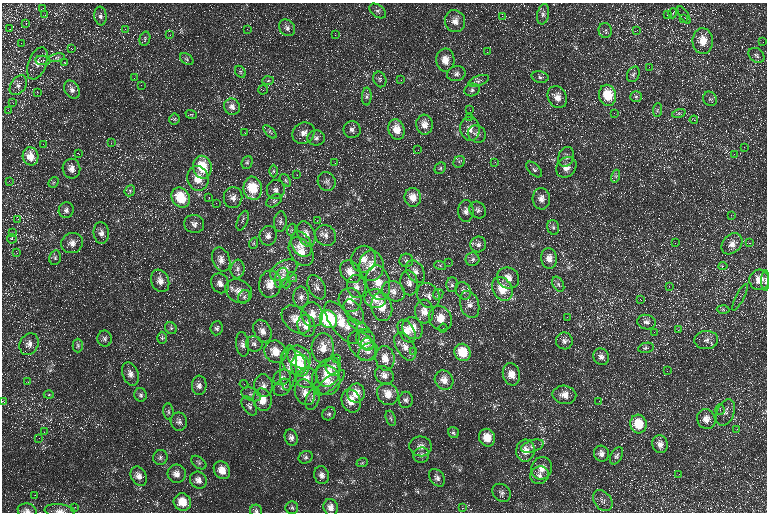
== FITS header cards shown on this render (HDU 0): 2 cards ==
NAXIS1  =                  765 / Axis length
NAXIS2  =                  510 / Axis length

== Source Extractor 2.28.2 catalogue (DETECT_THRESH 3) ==
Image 765 x 510 px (HDU 0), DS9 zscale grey, 1 PNG px = 1 image px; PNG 769 x 514 px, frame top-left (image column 1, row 510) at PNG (2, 3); each listed source drawn as its Kron ellipse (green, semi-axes under 4 px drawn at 4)
Background 26.4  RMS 11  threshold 31.7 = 3 sigma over >= 5 px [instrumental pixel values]
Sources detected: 299; all 299 listed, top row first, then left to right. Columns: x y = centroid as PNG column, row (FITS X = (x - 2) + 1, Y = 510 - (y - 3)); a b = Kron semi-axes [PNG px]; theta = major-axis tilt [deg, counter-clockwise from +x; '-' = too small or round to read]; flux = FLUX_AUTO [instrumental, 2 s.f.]
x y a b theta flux
43 8 3 2 - 880
378 11 9 6 -37 1900
673 13 5 3 - 600
543 14 10 6 80 2700
45 15 3 3 - 750
667 15 4 4 - 910
684 15 10 3 -57 1200
100 16 9 6 -83 2400
502 16 2 2 - 2500
683 19 3 2 - 3100
455 21 11 10 - 6000
26 24 3 3 - 1100
287 28 9 7 -50 2700
10 29 3 3 - 690
125 29 4 4 - 810
247 29 3 3 - 540
637 30 4 2 - 430
605 31 7 6 - 1500
170 35 2 2 - 360
335 35 3 3 - 580
145 39 7 5 74 1200
703 41 13 10 89 11000
763 42 2 2 - 340
21 43 2 2 - 1800
72 49 3 2 - 640
487 52 2 2 - 330
756 55 9 6 -39 2000
57 58 8 4 9 1500
187 59 7 5 -35 1300
43 60 7 4 -8 1800
445 60 11 9 -88 7900
37 63 17 9 69 5400
65 63 3 3 - 800
649 67 3 3 - 760
240 72 6 4 -60 1200
456 74 9 7 15 2600
633 74 8 6 62 1800
540 77 8 5 -12 1700
134 78 3 2 - 810
380 79 8 6 -68 1800
401 80 3 3 - 690
268 81 6 4 3 1100
478 81 11 5 20 2100
18 85 11 7 56 2900
141 85 2 2 - 330
72 90 9 7 -56 3500
263 90 5 4 - 1100
472 90 8 6 17 1900
37 92 3 3 - 380
608 95 10 8 -78 21000
367 96 9 5 89 1600
557 97 11 9 -61 6600
636 97 6 5 - 1400
710 99 7 6 - 1900
13 103 3 2 - 500
232 107 8 7 - 4000
8 110 3 2 - 1800
470 110 3 2 - 760
657 110 7 4 88 1100
614 113 2 2 - 3400
679 113 7 4 18 1300
191 114 6 3 -19 750
469 117 3 3 - 370
174 119 5 5 - 1200
694 120 4 3 - 660
424 125 10 8 -85 5800
470 129 12 10 -84 5900
352 130 8 8 - 2900
397 130 10 8 -73 10000
270 132 8 4 -45 1400
245 133 2 2 - 370
304 133 11 10 - 4500
477 134 9 8 - 3200
316 138 9 7 4 2500
111 143 3 3 - 580
43 144 3 3 - 830
744 147 2 2 - 370
418 150 2 2 - 520
78 153 3 2 - 420
734 154 4 3 - 690
30 156 9 8 - 10000
566 157 10 7 71 2800
247 162 7 5 68 1300
459 162 6 5 - 1400
495 162 3 3 - 520
335 163 2 2 - 400
202 167 11 9 -77 21000
566 167 11 9 46 5900
440 168 6 5 - 1300
71 169 10 9 - 4600
534 169 10 5 -45 1800
274 171 6 4 90 1100
297 175 2 2 - 490
616 176 6 4 73 1300
198 178 12 10 -77 11000
285 180 7 4 -52 1200
9 181 3 3 - 590
327 181 10 8 -59 3000
54 182 6 4 43 1100
253 188 11 9 -80 21000
276 190 9 9 - 3700
130 191 6 5 - 1100
209 197 3 3 - 560
233 197 10 9 - 4700
413 197 9 8 - 8900
181 198 10 8 -57 25000
541 199 11 8 -87 4700
274 201 8 5 31 1600
216 203 2 2 - 350
66 210 8 7 - 2600
478 210 9 7 -46 2600
466 211 11 7 89 3300
731 215 3 3 - 410
18 219 3 2 - 610
243 221 10 5 67 2000
317 221 2 2 - 480
280 222 10 6 83 2100
194 224 10 9 - 3300
553 227 7 5 -74 1700
291 230 6 4 70 1100
12 233 4 3 - 620
101 233 11 7 -83 4000
306 234 13 8 -69 6000
326 235 11 10 - 4400
268 236 10 8 80 3500
12 239 5 4 - 1600
72 243 11 10 - 5000
254 243 6 3 71 860
675 243 2 2 - 330
750 243 4 4 - 760
301 244 13 9 -60 5600
732 244 12 8 47 6100
478 245 8 7 - 2800
301 252 16 10 -58 11000
17 253 3 3 - 540
55 258 7 5 77 1500
549 258 10 8 -83 6500
364 259 13 12 - 7700
472 259 7 7 - 2100
221 260 12 8 -68 5200
406 260 7 6 - 1700
449 263 2 2 - 420
440 265 6 4 -19 980
371 266 15 12 -90 13000
723 266 4 4 - 1300
238 269 9 7 84 3000
284 270 15 9 30 6500
350 272 12 9 -55 8400
415 272 12 8 -60 4800
292 277 5 4 - 1200
282 278 10 6 71 4000
508 278 11 10 - 7000
759 280 10 10 - 8900
160 281 11 9 -70 5500
766 281 10 3 -90 1500
220 283 10 8 -60 3900
378 283 17 12 -80 12000
409 283 12 8 -80 4400
270 284 13 11 86 9600
286 284 4 4 - 1000
558 284 8 5 -61 1800
452 285 7 5 -90 1900
356 286 11 9 -80 4700
669 286 2 2 - 2800
317 287 13 8 -62 3800
502 289 12 9 -61 16000
239 291 14 11 -29 6400
393 291 12 9 -25 5500
463 291 9 7 -57 2700
438 294 6 4 45 1100
428 296 13 10 -57 4800
244 297 7 5 63 1400
301 297 10 8 -88 3800
740 297 15 4 63 1700
375 299 11 9 -11 10000
640 299 3 2 - 610
350 300 12 11 - 9000
470 304 14 9 -72 5300
382 307 14 10 -78 12000
723 310 6 4 -2 1000
424 311 12 9 -85 7200
354 312 14 8 -56 4000
312 315 12 10 -77 8200
567 317 3 2 - 1600
440 318 13 11 -53 11000
296 319 16 11 -43 11000
328 319 9 8 - 61000
646 322 9 7 -11 3000
342 323 25 11 -53 16000
306 326 11 8 -73 8500
359 326 12 4 -28 2200
171 328 6 5 - 1500
217 328 7 6 - 1800
412 328 11 10 - 10000
443 328 4 4 - 1000
678 330 2 2 - 400
262 331 12 8 -64 4800
407 331 12 7 -60 6300
654 332 2 2 - 360
162 338 6 5 - 1200
105 339 8 7 - 2000
365 339 10 9 - 4700
706 340 12 9 5 4300
564 341 8 8 - 2700
29 344 11 9 64 4200
243 344 12 6 -83 3200
254 344 8 7 - 2900
367 344 6 6 - 1900
78 346 7 5 -89 1300
362 346 17 11 -48 8800
405 347 15 8 -60 6100
323 348 15 11 85 10000
646 348 8 5 12 1600
275 352 11 10 - 11000
368 352 11 8 38 3400
414 352 4 4 - 610
463 352 9 8 - 21000
299 357 13 10 -41 15000
601 357 8 7 - 3200
336 358 2 2 - 370
385 358 12 9 -81 7800
293 362 14 10 -46 7700
300 365 11 9 89 11000
333 366 9 7 -79 3400
288 368 23 8 86 7600
667 371 3 3 - 320
328 373 14 11 69 14000
130 374 12 8 -70 4400
511 374 11 8 -76 8200
384 375 10 8 -39 4600
282 377 9 7 28 3000
307 378 11 10 - 7600
326 380 15 14 - 8900
444 380 10 9 - 6700
28 382 2 2 - 2500
330 383 18 6 39 5400
244 384 4 3 - 820
199 385 10 7 86 3500
263 386 11 9 -84 4400
282 387 10 7 45 3200
305 392 13 10 -73 7800
356 393 9 9 - 10000
251 394 10 6 -22 2200
388 394 11 10 - 8900
49 395 5 3 - 690
141 395 7 6 - 1700
564 395 12 9 -10 6000
313 398 12 6 72 2600
262 400 11 9 -76 9000
406 400 8 7 - 2300
2 401 3 2 - 650
351 401 12 9 -68 9800
599 401 3 3 - 320
249 406 10 6 -58 2200
720 410 5 4 - 1300
168 411 8 5 -83 1400
725 413 14 8 69 3700
329 414 7 6 - 1600
391 418 8 4 -71 1500
706 419 10 9 - 5900
179 422 9 8 - 2400
638 424 9 8 - 20000
737 429 3 3 - 920
44 432 2 2 - 1400
454 433 6 5 - 1600
291 437 8 6 -72 2500
39 438 2 2 - 310
487 438 9 8 - 10000
660 444 9 7 -66 4500
421 446 11 10 - 4500
532 446 12 6 18 3100
525 451 11 9 84 8100
601 454 8 7 - 3400
421 455 8 7 - 2400
616 456 9 5 62 1900
160 457 7 7 - 1900
306 457 7 6 - 1500
199 463 8 5 -38 1500
362 463 6 3 19 810
542 468 11 10 - 6600
222 470 9 7 -59 7800
177 474 9 9 - 5400
679 474 2 2 - 880
321 475 9 7 -70 3500
539 475 9 8 - 3900
139 476 10 7 -62 5000
437 478 10 7 -54 2400
198 480 9 8 - 4500
502 493 10 8 -39 2800
35 495 3 2 - 370
603 501 11 8 -52 3300
182 502 9 8 - 12000
75 507 3 2 - 830
331 507 8 7 - 4700
292 508 6 6 - 1500
462 508 3 3 - 1100
27 511 9 7 -12 3600
60 511 15 6 -5 4400
256 511 6 6 - 1500
At the frame edge (FLAGS 8, measured only in part): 5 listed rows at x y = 766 281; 2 401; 27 511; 60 511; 256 511